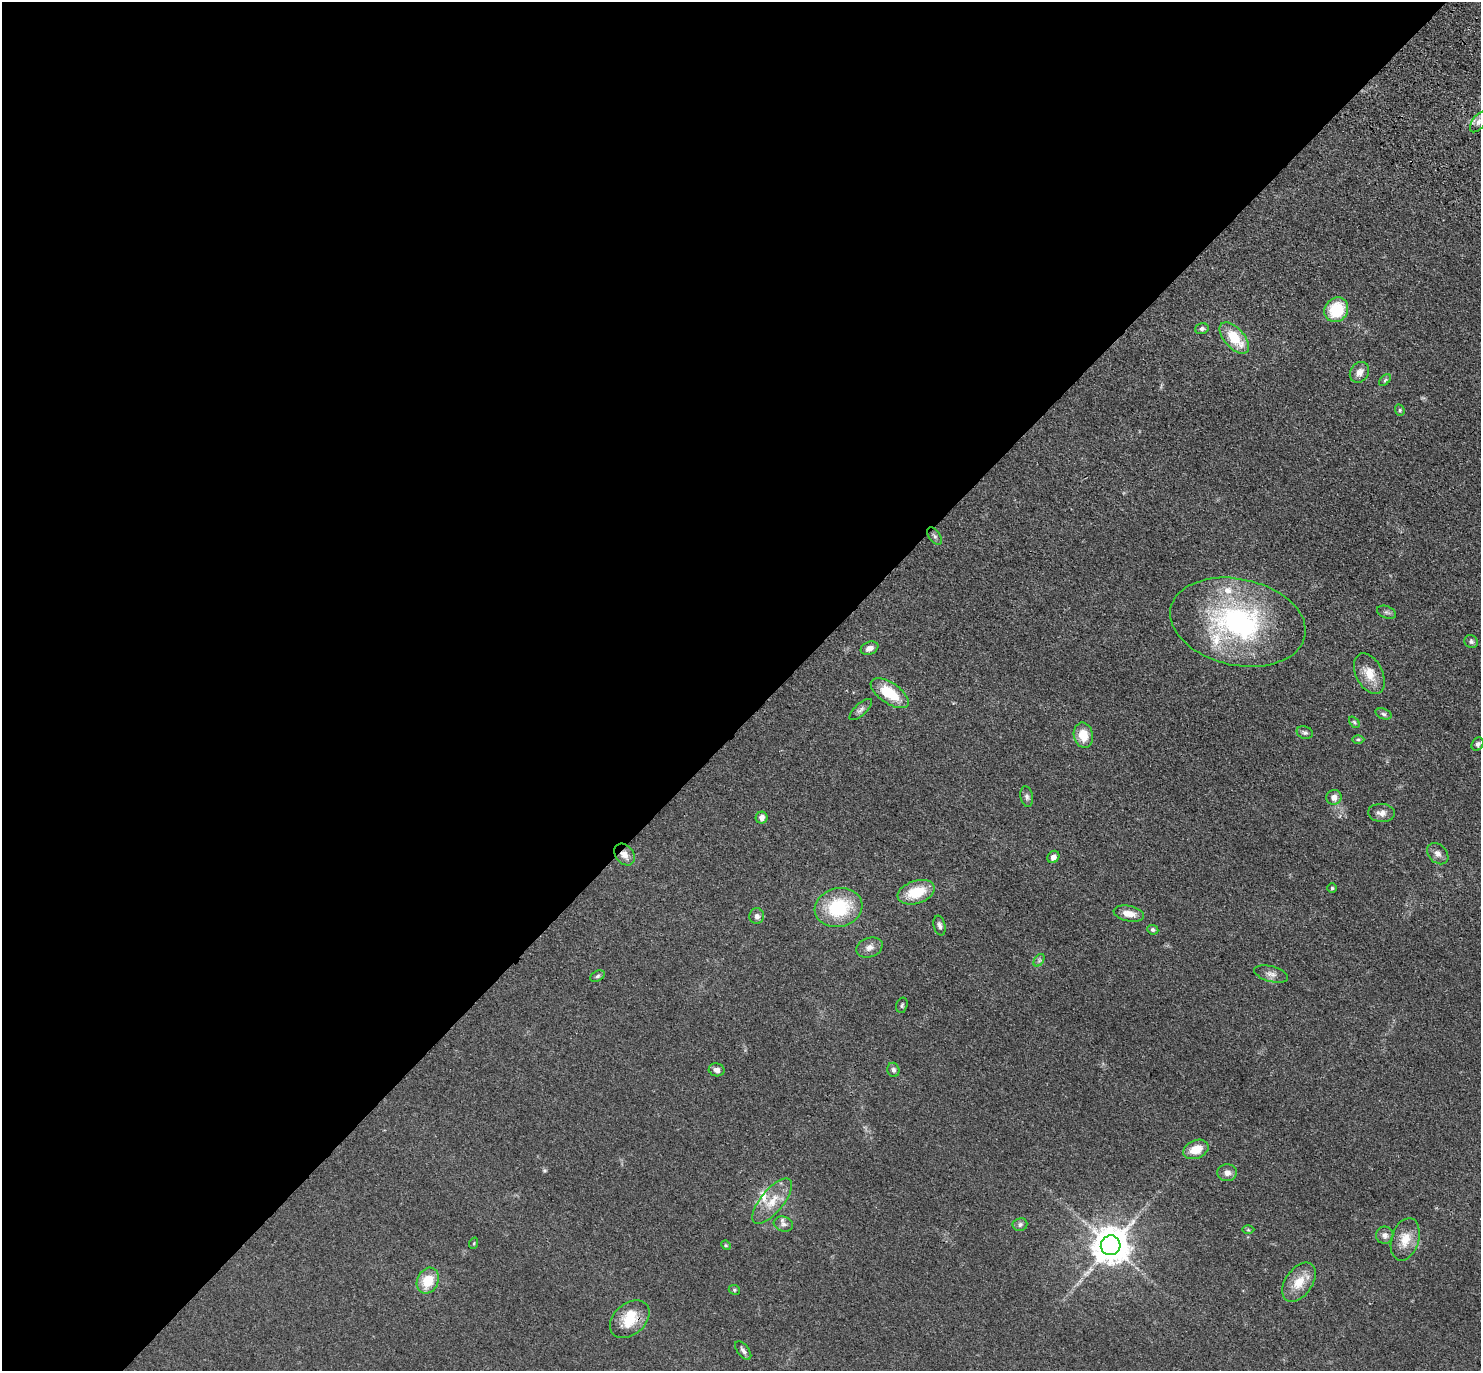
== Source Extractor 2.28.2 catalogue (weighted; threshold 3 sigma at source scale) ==
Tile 5 of 4 x 4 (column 1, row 2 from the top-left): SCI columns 89-1567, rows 2985-4353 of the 6091 x 6109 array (HDU 1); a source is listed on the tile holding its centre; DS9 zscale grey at full resolution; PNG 1483 x 1373 px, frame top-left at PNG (2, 2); each listed source drawn as its Kron ellipse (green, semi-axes under 4 px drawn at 4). Shown black and unused: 53% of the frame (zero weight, under 3 of 4 exposures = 6% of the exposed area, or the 3 px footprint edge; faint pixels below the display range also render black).
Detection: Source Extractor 2.28.2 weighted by HDU 2 'WHT'; one run over the whole footprint, this tile lists its part. Background 0.0386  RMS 0.0045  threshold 0.0203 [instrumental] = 3 sigma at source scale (4.5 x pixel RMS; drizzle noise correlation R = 1.50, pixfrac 1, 0.05/0.05 arcsec/px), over >= 5 px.
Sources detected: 62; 4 inside a brighter listed object's ellipse — not listed separately; the other 58 listed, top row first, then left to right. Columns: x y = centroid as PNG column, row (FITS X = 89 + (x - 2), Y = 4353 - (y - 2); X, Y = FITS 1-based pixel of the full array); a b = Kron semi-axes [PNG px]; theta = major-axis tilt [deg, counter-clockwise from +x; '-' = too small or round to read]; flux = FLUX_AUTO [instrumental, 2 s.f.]
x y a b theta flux
1479 122 12 6 53 2.5
1336 310 13 11 53 15
1202 329 7 5 16 1.2
1234 338 19 10 -48 14
1359 372 11 9 53 3
1385 380 7 4 45 0.78
1400 410 6 4 -70 0.63
935 536 10 5 -52 1.3
1386 612 10 6 -21 1.2
1238 622 69 43 -12 85
1471 641 7 6 - 1.3
869 648 9 6 22 2
1369 674 22 13 -63 7.6
890 693 22 10 -34 15
861 710 14 6 43 1.6
1383 714 8 5 -19 0.98
1354 722 6 4 -49 0.6
1305 733 8 6 -20 1.1
1083 735 13 9 -79 7.5
1358 740 6 4 0 0.69
1478 744 7 5 57 1.2
1027 797 10 6 -78 1.3
1334 797 7 7 - 2.8
1381 813 13 9 -5 2.8
762 818 6 6 - 2
1438 854 12 9 -44 2.3
624 855 12 9 -51 3.7
1053 857 6 5 - 2.1
1332 888 5 4 - 0.56
916 892 19 11 18 14
838 908 24 19 12 26
1129 914 15 7 -11 4.7
757 916 8 7 - 1.9
940 926 10 5 -77 1.6
1153 930 6 4 -23 0.82
869 947 13 9 18 2.8
1039 960 7 4 56 0.83
1271 974 17 7 -15 2.6
597 976 8 5 27 0.91
902 1005 8 5 75 0.82
717 1070 8 6 -12 1.9
893 1070 7 6 - 1.3
1196 1149 13 9 23 7.2
1227 1173 10 8 4 2.6
772 1201 28 11 50 8.7
783 1224 10 7 -17 1.7
1020 1224 7 6 - 1.3
1248 1230 6 4 -1 0.56
1385 1235 8 8 - 1.9
1405 1239 22 13 73 7.7
474 1243 6 3 72 0.42
726 1245 5 4 - 0.49
1111 1245 10 9 - 1100
428 1281 13 10 65 10
1299 1282 22 13 55 8.2
734 1290 6 4 -22 0.62
630 1319 22 15 41 11
743 1351 11 5 -52 1.5
Overlapping masked pixels (flux is a lower limit): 1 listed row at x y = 624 855
Isophote crosses this tile's border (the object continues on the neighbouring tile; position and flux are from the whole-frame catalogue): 1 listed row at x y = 1479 122